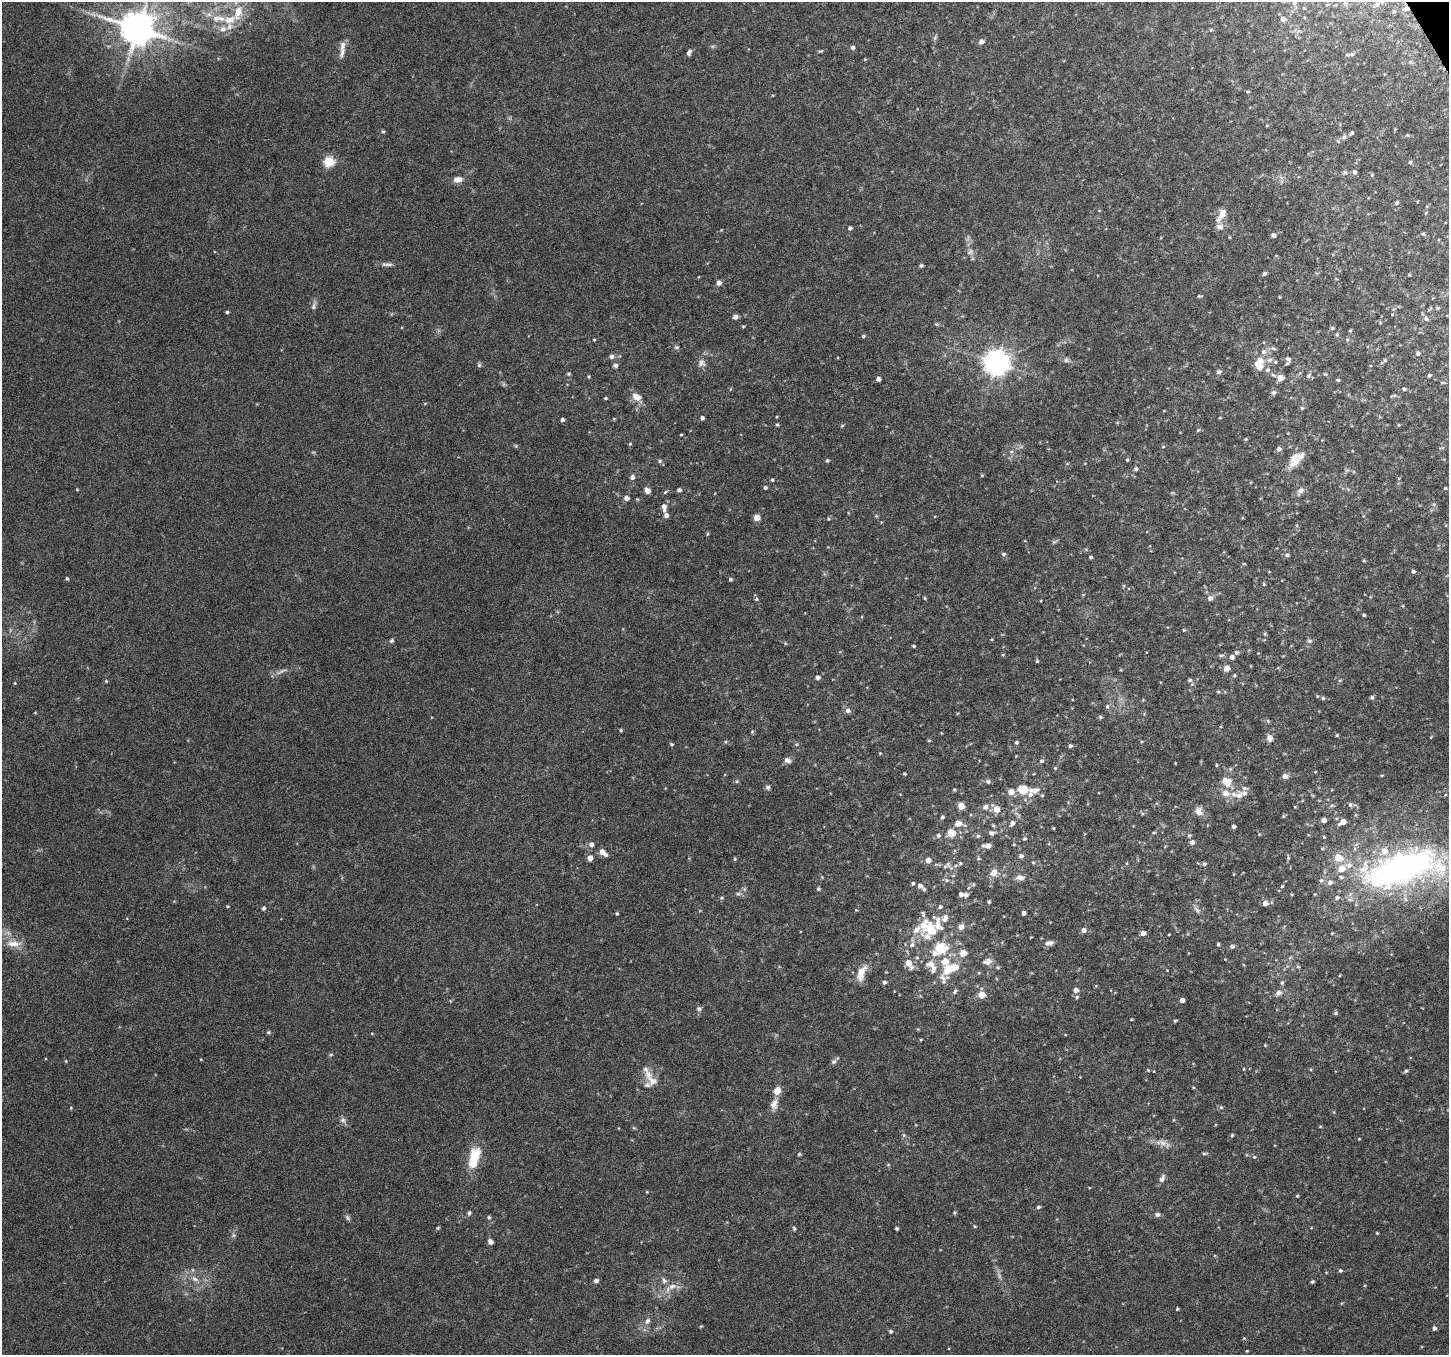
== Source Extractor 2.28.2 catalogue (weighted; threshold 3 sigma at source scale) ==
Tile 10 of 4 x 4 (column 2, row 3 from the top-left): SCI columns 1451-2897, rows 1516-2868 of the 5790 x 5677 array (HDU 1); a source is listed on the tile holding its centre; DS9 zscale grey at full resolution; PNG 1451 x 1357 px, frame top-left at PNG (2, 2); no overlay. Shown black and unused: <1% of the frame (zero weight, under 6 of 12 exposures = <1% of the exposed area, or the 3 px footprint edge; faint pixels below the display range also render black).
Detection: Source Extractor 2.28.2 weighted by HDU 2 'WHT'; one run over the whole footprint, this tile lists its part. Background 0.0373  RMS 0.0023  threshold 0.00933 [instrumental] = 3 sigma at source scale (4.09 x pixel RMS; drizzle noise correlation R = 1.36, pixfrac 0.8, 0.0396/0.0396 arcsec/px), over >= 5 px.
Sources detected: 377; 5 too faint to see at this stretch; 1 inside a brighter object's white glare — not listed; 24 inside a brighter listed object's ellipse — not listed separately; the other 347 listed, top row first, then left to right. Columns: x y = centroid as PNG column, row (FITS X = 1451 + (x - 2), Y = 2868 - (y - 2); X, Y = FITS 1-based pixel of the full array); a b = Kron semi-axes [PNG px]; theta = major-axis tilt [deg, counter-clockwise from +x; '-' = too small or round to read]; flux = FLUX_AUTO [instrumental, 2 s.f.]
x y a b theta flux
1294 3 7 6 - 0.6
1345 4 6 4 -70 0.3
1377 5 8 5 50 0.58
1406 8 6 5 - 0.87
238 12 23 11 74 4.6
216 18 10 8 11 1.4
1283 19 6 6 - 1
137 28 10 9 - 580
223 29 9 9 - 1.4
1211 30 4 4 - 0.21
1299 31 7 4 -17 0.39
935 37 7 4 65 0.39
981 42 6 5 - 0.88
712 46 6 4 -18 0.31
853 48 5 5 - 0.55
342 49 25 6 83 1.6
820 51 7 4 25 0.29
689 52 8 5 67 0.6
1349 55 12 3 3 0.4
865 59 5 3 - 0.18
1248 91 5 3 - 0.21
1395 129 4 4 - 0.19
383 132 5 4 - 0.27
1351 133 6 4 46 0.41
1407 135 5 4 - 0.23
1344 137 7 5 62 0.57
1338 141 6 4 -45 0.26
329 162 5 5 - 14
1410 162 5 5 - 0.28
1345 172 6 5 - 0.41
1354 172 5 5 - 0.53
458 179 10 7 3 1.6
1397 203 5 4 - 0.37
1426 213 6 4 88 0.25
1222 214 19 8 60 2.2
850 228 4 4 - 0.54
721 230 3 3 - 0.15
1423 234 5 4 - 0.29
1274 235 6 5 - 0.59
1229 237 5 3 - 0.17
970 252 9 7 45 0.78
387 264 17 5 -3 0.82
921 265 4 4 - 0.41
1264 274 5 4 - 0.5
1409 275 3 3 - 0.22
719 283 5 5 - 1.1
1199 296 5 4 - 0.26
313 306 12 6 72 0.74
1438 308 6 4 19 0.29
227 312 4 3 - 0.31
735 317 5 5 - 0.79
1426 319 7 6 - 0.57
936 324 4 4 - 0.28
743 326 4 4 - 0.21
1332 328 5 4 - 0.29
1350 330 5 3 - 0.19
1337 334 5 5 - 0.27
863 336 5 4 - 0.34
594 340 4 3 - 0.18
1347 340 6 3 73 0.25
677 347 7 5 0 0.35
1273 348 8 4 -26 0.42
1263 352 7 7 - 0.79
1418 353 5 5 - 0.55
611 356 6 5 - 0.8
1288 359 8 5 -40 0.48
1066 360 6 6 - 0.45
1270 360 9 6 39 0.71
1385 360 5 4 - 0.33
1260 361 10 7 -35 2.2
702 363 11 9 -67 1
996 363 8 8 - 230
479 365 6 6 - 0.34
615 365 5 5 - 0.62
1267 370 7 6 - 0.58
1219 372 6 5 - 0.64
568 374 5 4 - 0.29
1429 375 4 4 - 0.35
589 376 4 3 - 0.21
1308 376 7 5 44 0.55
1280 378 5 5 - 2.5
878 379 4 4 - 0.83
1338 380 5 4 - 0.28
1442 383 6 4 0 0.23
730 389 5 3 - 0.19
1404 389 5 4 - 0.31
1273 392 7 6 - 0.55
636 397 12 8 -29 2
605 398 4 3 - 0.26
1302 408 5 5 - 0.3
702 418 4 4 - 0.59
1220 418 4 3 - 0.14
562 420 4 4 - 0.5
777 425 5 4 - 0.3
1399 425 3 3 - 0.22
842 426 5 4 - 0.24
1198 430 5 4 - 0.28
681 435 3 3 - 0.2
1246 439 5 4 - 0.25
630 444 5 4 - 0.22
516 446 6 4 -71 0.23
1163 447 5 3 - 0.15
1279 449 6 5 - 0.66
1295 459 26 12 67 3.5
1127 460 4 4 - 0.23
660 461 5 4 - 0.3
827 461 4 4 - 0.3
1067 464 5 3 - 0.19
1136 469 6 5 - 0.41
1347 470 5 5 - 0.35
982 475 4 4 - 0.21
632 477 5 5 - 0.79
772 480 4 4 - 0.27
765 487 4 4 - 0.42
1445 488 4 3 - 0.21
77 489 3 3 - 0.17
679 490 5 4 - 0.52
647 491 5 4 - 1.6
1301 491 12 7 50 0.9
665 492 6 4 37 0.31
626 498 5 4 - 1.1
1434 504 6 4 17 0.28
664 507 11 6 -88 1.1
876 516 5 4 - 0.25
757 518 5 4 - 2.7
828 519 4 4 - 0.23
707 534 5 4 - 0.25
1054 542 8 5 29 0.37
1086 549 6 4 -19 0.25
1003 554 5 5 - 0.44
1287 555 6 5 - 0.51
1091 557 4 3 - 0.32
1243 564 5 3 - 0.2
1269 571 4 3 - 0.14
1413 571 5 4 - 0.43
67 578 4 3 - 0.3
730 579 4 4 - 0.34
1264 584 4 4 - 0.24
925 598 4 4 - 0.23
1210 598 6 5 - 0.91
756 599 5 4 - 0.29
1364 615 4 3 - 0.32
1184 630 4 4 - 0.21
1265 634 5 4 - 0.26
391 641 6 6 - 0.4
1309 641 7 6 - 0.54
785 643 5 4 - 0.22
914 646 4 3 - 0.26
1236 652 5 5 - 0.43
1003 655 5 3 - 0.2
1221 655 8 4 -6 0.38
1232 657 5 5 - 0.77
1037 661 4 4 - 0.27
1227 668 5 5 - 1.9
1121 670 4 3 - 0.18
818 677 4 4 - 0.92
1190 680 6 5 - 0.39
1340 680 6 3 18 0.24
106 681 4 4 - 0.22
15 683 4 3 - 0.17
1218 692 4 4 - 0.25
1372 697 5 5 - 0.38
1323 698 6 5 - 0.39
1107 706 6 5 - 0.39
848 710 7 6 - 0.78
35 713 5 3 - 0.15
1100 717 5 4 - 0.3
621 730 4 3 - 0.24
752 732 5 4 - 0.24
1337 735 4 3 - 0.23
1270 738 10 7 -71 1
929 740 4 3 - 0.23
1016 742 4 4 - 0.35
671 744 5 4 - 0.29
1070 746 4 4 - 0.42
880 753 4 3 - 0.17
787 760 9 7 -17 0.79
1041 761 6 5 - 0.41
1217 765 5 3 - 0.2
1055 768 5 4 - 0.22
1230 769 6 4 43 0.3
1315 772 4 3 - 0.15
904 774 3 3 - 0.26
1285 776 6 5 - 1.1
737 781 5 3 - 0.24
988 781 6 5 - 0.59
1226 781 9 7 -42 3.4
768 787 6 5 - 0.51
1023 789 8 7 - 4.6
954 790 4 3 - 0.24
1034 790 15 7 0 1.6
1011 792 6 5 - 2.2
1226 793 8 7 - 1.6
1239 795 13 11 43 2
1350 804 7 6 - 0.45
961 806 6 5 - 2.3
985 807 7 6 - 0.87
996 809 7 6 - 2.6
1199 812 12 8 -81 1.3
1283 816 6 4 89 0.21
942 817 5 4 - 0.45
1324 820 5 4 - 1
1343 822 7 5 30 2
958 823 5 5 - 2.3
1012 823 7 5 44 0.9
993 825 6 3 -19 0.23
1234 826 4 3 - 0.48
1053 828 3 3 - 0.2
951 833 5 5 - 5.3
991 833 8 6 3 0.67
1154 833 5 3 - 0.24
1259 834 4 3 - 0.17
938 835 6 5 - 0.48
1189 835 6 4 43 0.32
978 836 6 5 - 0.38
1324 837 4 4 - 0.22
1024 839 5 5 - 0.31
1192 842 6 6 - 0.72
591 844 6 6 - 0.85
987 846 8 4 2 1.2
1322 849 5 3 - 0.23
1384 851 10 9 - 2.4
602 852 8 5 -38 2.1
1021 856 6 5 - 0.57
590 858 5 4 - 1.5
979 858 5 4 - 0.27
1338 858 6 5 - 5
735 859 5 4 - 0.28
928 860 5 5 - 1.5
1033 862 4 4 - 0.22
960 863 5 4 - 0.27
1204 864 6 5 - 0.39
1349 865 10 8 -8 1.6
945 866 6 5 - 0.41
1402 868 98 36 14 82
1341 869 6 6 - 3
994 872 8 6 48 1.6
1341 877 5 5 - 0.44
1020 878 11 6 -8 1
947 880 6 5 - 0.38
1321 880 7 5 67 0.47
1330 882 7 6 - 0.82
913 883 4 4 - 0.34
973 884 5 5 - 0.26
920 886 5 5 - 0.86
1282 886 4 3 - 0.25
818 889 5 5 - 0.3
924 889 4 4 - 0.35
738 894 7 4 0 0.42
961 894 4 4 - 0.65
1292 894 4 3 - 0.18
966 895 6 6 - 0.44
721 898 5 3 - 0.24
1337 898 6 6 - 0.55
989 902 3 3 - 0.33
1265 903 5 5 - 1.4
227 906 4 4 - 0.21
264 908 5 4 - 0.4
1197 910 12 5 -57 0.76
617 913 3 3 - 0.27
1024 913 4 4 - 0.71
938 923 25 11 -75 3.3
923 925 21 12 66 3.8
961 927 5 5 - 1.4
1083 930 6 5 - 0.89
932 931 10 7 -61 4.7
1143 933 5 5 - 0.9
1169 934 4 2 - 0.13
1049 943 11 6 11 0.86
14 944 22 8 -1 2.1
1218 944 4 3 - 0.28
912 945 7 7 - 0.8
1232 946 6 5 - 0.56
941 949 6 6 - 13
934 953 8 7 - 1.1
963 953 5 5 - 2.8
987 961 11 8 17 1.2
909 963 9 6 -59 2.7
931 964 12 9 13 1.6
1298 967 6 4 -1 0.28
861 973 24 10 69 2.8
979 973 5 3 - 0.22
1340 975 4 3 - 0.18
944 979 38 14 73 4.2
884 982 5 5 - 0.45
1282 983 6 5 - 0.36
1076 990 5 5 - 1.1
955 991 7 5 58 0.42
1278 993 9 7 27 0.9
982 995 5 5 - 3.7
1076 997 5 5 - 0.3
1182 1000 4 4 - 1.1
699 1009 7 6 - 0.5
1336 1013 6 4 16 0.36
1131 1019 3 2 - 0.17
1175 1021 4 4 - 0.28
268 1032 6 4 21 0.3
921 1040 5 3 - 0.19
1265 1045 4 4 - 0.19
331 1054 6 4 1 0.24
66 1061 5 3 - 0.19
834 1061 7 6 - 0.55
1244 1069 4 4 - 0.19
1148 1070 5 4 - 0.23
1406 1071 5 5 - 0.4
652 1081 18 12 -32 2.2
1193 1087 4 3 - 0.2
777 1091 8 7 - 2.1
774 1104 16 9 78 1.6
1221 1107 5 5 - 0.35
343 1120 10 7 -43 0.75
1173 1120 5 3 - 0.17
1320 1127 5 3 - 0.17
1232 1135 4 4 - 0.26
1359 1139 3 3 - 0.15
1162 1143 21 8 -14 1.8
1204 1154 6 4 0 0.29
1254 1157 5 4 - 0.28
474 1158 27 12 74 6.2
888 1165 5 3 - 0.21
1162 1178 10 6 59 0.94
1297 1196 4 3 - 0.2
1038 1207 6 4 16 0.38
469 1213 7 4 80 0.41
955 1213 4 4 - 0.28
1157 1215 6 5 - 0.62
489 1217 5 5 - 0.33
347 1218 9 5 -46 0.48
975 1226 5 4 - 0.24
438 1228 5 3 - 0.21
794 1228 5 4 - 0.29
897 1228 3 3 - 0.36
1377 1233 4 3 - 0.2
490 1242 6 5 - 0.79
1340 1270 5 5 - 0.37
195 1279 11 6 -29 1.2
664 1280 9 7 -58 0.78
596 1281 5 5 - 0.79
1312 1282 4 3 - 0.32
672 1286 14 8 23 1.7
1177 1309 3 3 - 0.24
647 1321 9 6 50 0.84
701 1326 5 3 - 0.19
1434 1328 4 4 - 0.59
890 1331 5 4 - 0.35
1244 1338 4 4 - 0.18
1247 1351 3 3 - 0.15
Overlapping masked pixels (flux is a lower limit): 1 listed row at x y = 1406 8